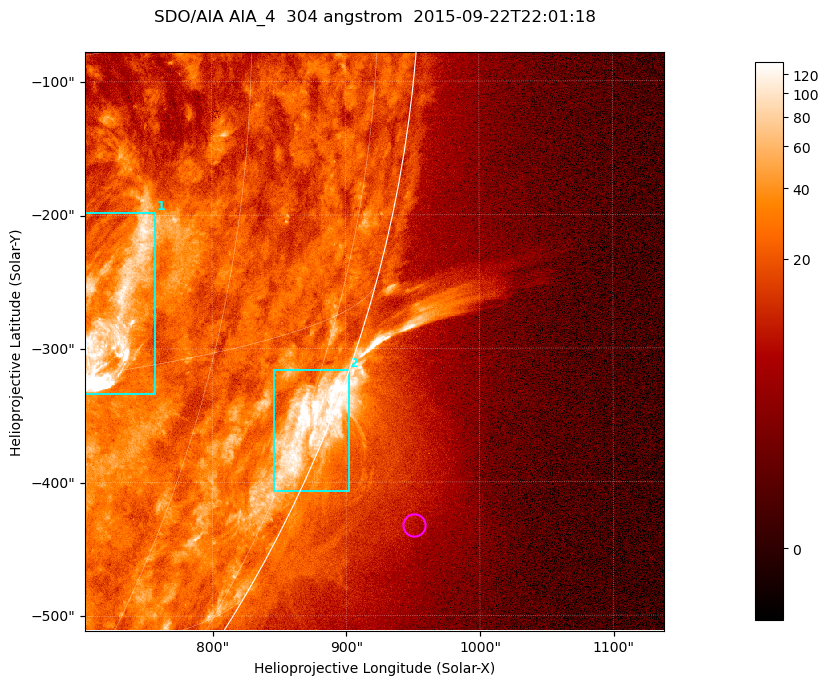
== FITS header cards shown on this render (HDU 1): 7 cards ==
TELESCOP= 'SDO/AIA '           / For AIA: SDO/AIA
INSTRUME= 'AIA_4   '           / For AIA: AIA_ATA1, AIA_ATA2, AIA_ATA3 or AIA_AT
WAVELNTH=                  304 / [angstrom] Wavelength
WAVEUNIT= 'angstrom'           / Wavelength unit: angstrom
DATE-OBS= '2015-09-22T22:01:18.123' / [ISO] Date when observation started; ISO 8
CTYPE1  = 'HPLN-TAN'           / CTYPE1; Typically HPLN
CTYPE2  = 'HPLT-TAN'           / CTYPE2; Typically HPLT

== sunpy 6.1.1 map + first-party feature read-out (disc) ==
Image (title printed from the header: SDO/AIA AIA_4  304 angstrom  2015-09-22T22:01:18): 722 x 722 px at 0.6 arcsec/px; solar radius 956 arcsec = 1593 px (partial field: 2.9% of the solar disc is inside the frame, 45% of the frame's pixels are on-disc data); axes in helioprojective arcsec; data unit not stated in the header (colour bar unlabelled)
Orientation: roll -0.132 deg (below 1 deg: not rotated)
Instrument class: DISC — disc imager (sunpy class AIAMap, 304 A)
Bright regions (active regions / flare kernels): reference = the on-disc median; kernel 7 px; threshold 5 sigma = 47.4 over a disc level ~23.3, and >= 1.15x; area >= 521 px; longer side >= 9 px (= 5.4 arcsec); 2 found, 2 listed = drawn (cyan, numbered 1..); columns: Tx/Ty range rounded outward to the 2 arcsec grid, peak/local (2 s.f.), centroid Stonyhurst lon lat
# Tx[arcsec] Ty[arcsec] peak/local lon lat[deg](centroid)
1 704..758 -334..-198 12 +51 -13
2 846..904 -408..-316 10 +77 -21
Off-limb structures (1.02-1.3 R_sun): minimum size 260 px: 5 found; the strongest spans PA ~240..250 deg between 1.04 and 1.18 R_sun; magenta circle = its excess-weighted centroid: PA ~245 deg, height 1.09 R_sun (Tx ~950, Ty ~-432 arcsec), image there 2.3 x the reference